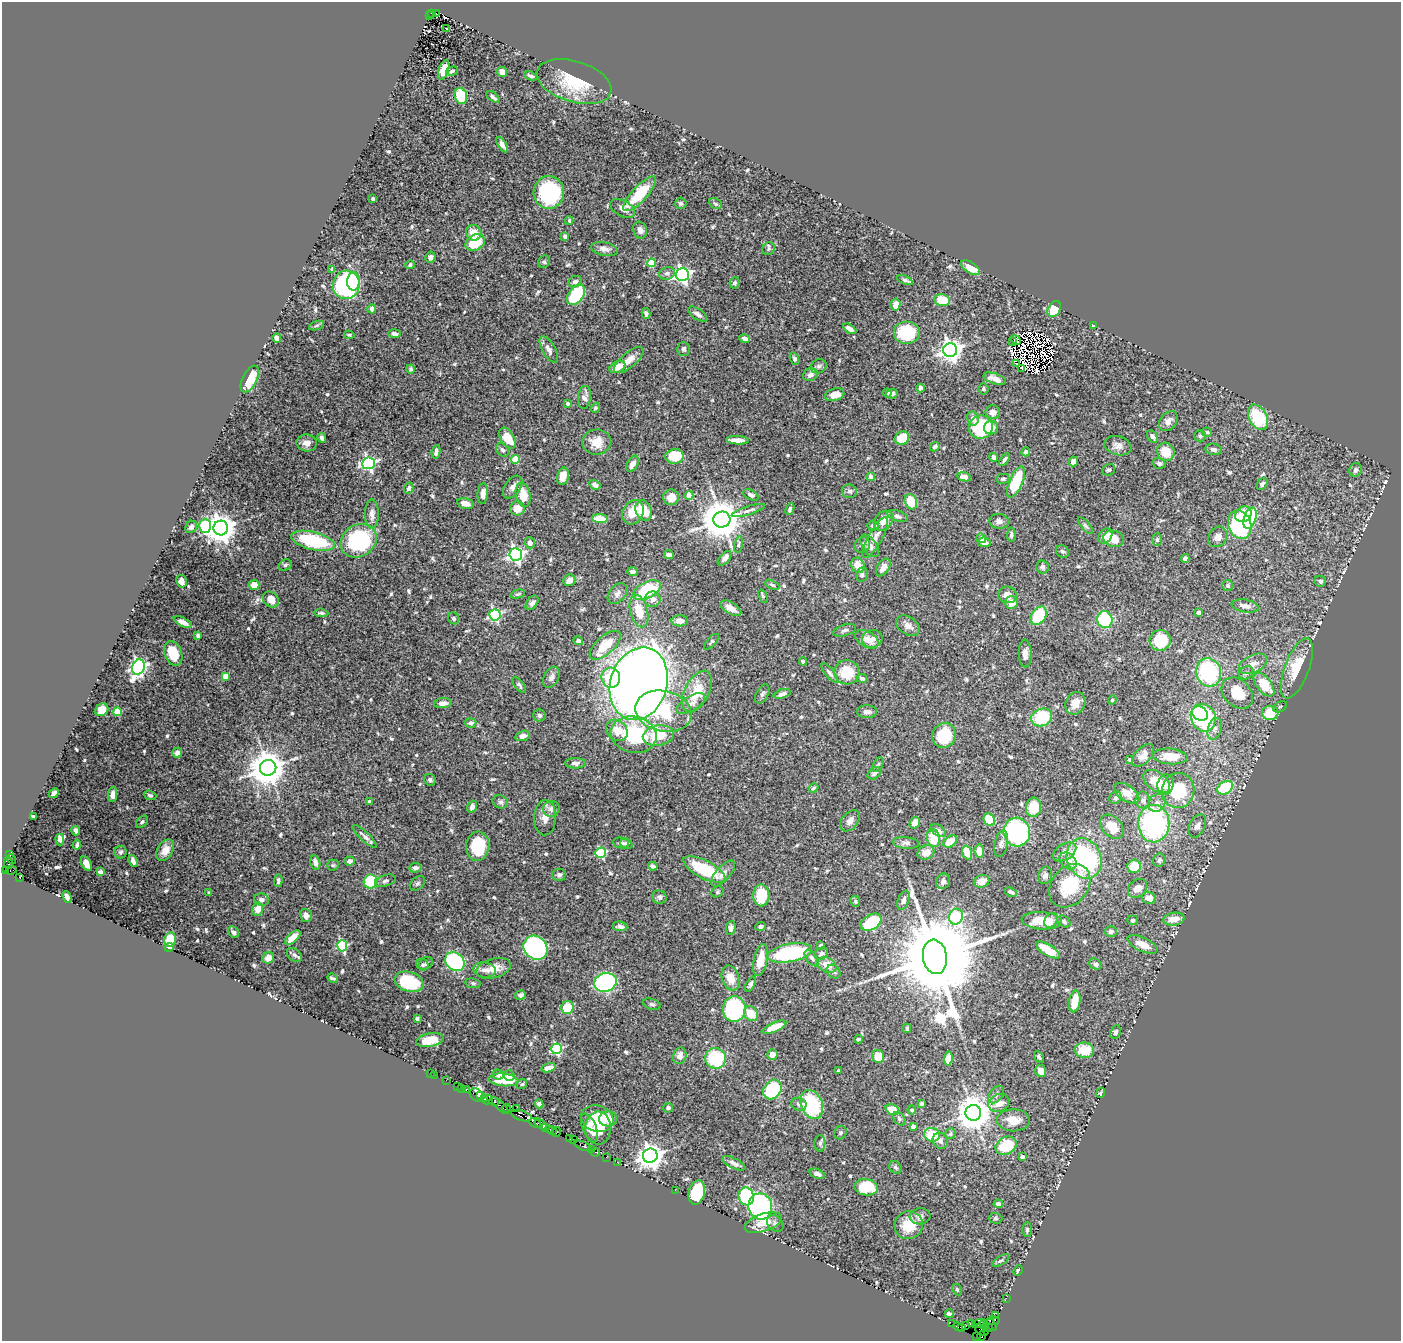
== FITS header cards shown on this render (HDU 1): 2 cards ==
NAXIS1  =                 1399
NAXIS2  =                 1339

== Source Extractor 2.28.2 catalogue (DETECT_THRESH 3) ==
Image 1399 x 1339 px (HDU 1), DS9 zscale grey, 1 PNG px = 1 image px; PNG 1403 x 1343 px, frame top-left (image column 1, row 1339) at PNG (2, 2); each listed source drawn as its Kron ellipse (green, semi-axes under 4 px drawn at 4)
Background 0.763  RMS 0.031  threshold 0.0935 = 3 sigma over >= 5 px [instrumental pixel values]
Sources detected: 676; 10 with non-positive FLUX_AUTO (blend fragments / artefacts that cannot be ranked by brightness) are neither listed nor drawn; of the other 666, the 500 brightest by FLUX_AUTO listed and drawn (166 fainter detections omitted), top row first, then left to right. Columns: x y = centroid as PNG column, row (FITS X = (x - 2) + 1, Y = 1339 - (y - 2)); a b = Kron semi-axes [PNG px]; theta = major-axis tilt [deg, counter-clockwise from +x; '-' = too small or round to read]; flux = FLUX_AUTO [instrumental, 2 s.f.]
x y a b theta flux
431 13 3 2 - 87
436 13 3 2 - 34
429 16 2 2 - 30
446 29 3 3 - 8.7
444 70 10 5 71 41
452 71 6 4 16 4.3
502 72 5 4 - 15
531 76 7 4 -22 5.2
574 82 39 20 -17 97
461 96 8 6 -72 81
493 97 8 3 -38 5.7
502 145 8 4 -58 11
549 192 16 15 - 230
640 194 22 7 47 90
373 198 3 3 - 3.5
681 203 6 5 - 5.2
715 204 7 5 -27 3.7
623 208 13 8 -29 14
569 220 4 3 - 3.6
640 230 8 6 -73 9.6
474 233 8 7 - 28
565 236 4 4 - 7.1
475 242 10 7 32 68
604 249 13 6 -11 12
769 249 7 6 - 4.6
430 257 5 5 - 5.8
544 262 6 5 - 4
651 263 4 4 - 73
410 265 5 4 - 4.3
970 268 11 5 -34 42
332 269 4 3 - 3.3
667 273 8 6 15 6.9
682 275 6 6 - 630
905 280 8 4 -21 4.5
353 282 9 6 89 85
575 282 7 5 24 6.6
734 283 6 5 - 5.4
346 285 14 13 - 340
576 295 11 7 53 120
942 300 8 6 -11 47
896 304 6 4 81 21
372 309 5 4 - 8.2
1054 309 8 6 60 55
646 313 5 4 - 5
698 314 11 5 -34 9
316 325 8 3 19 3.6
1093 325 3 3 - 4.6
850 329 7 4 -32 10
907 332 13 11 0 100
394 334 6 4 -8 9.1
349 335 5 4 - 3.7
277 338 4 4 - 10
745 339 5 4 - 7.5
1016 340 5 3 - 3.3
1013 342 3 2 - 4.5
549 349 15 6 -61 12
683 349 7 6 - 5.8
950 350 7 7 - 1600
794 359 6 4 -65 4.9
629 360 18 7 40 23
1016 364 3 2 - 4.6
819 366 8 7 - 6.9
617 367 8 5 25 25
1021 368 4 2 - 4
411 369 4 4 - 4.2
810 375 7 6 - 8.7
250 379 14 7 64 66
995 379 12 5 -18 19
921 388 4 4 - 11
983 389 5 5 - 4.7
887 393 4 4 - 5.6
892 394 6 5 - 6.2
835 395 10 6 15 21
584 397 11 6 83 12
567 404 4 3 - 4.4
595 408 5 4 - 3.5
993 412 7 7 - 13
1258 417 13 9 -61 120
973 418 7 6 - 11
1168 421 11 8 49 11
981 427 12 11 - 160
991 428 7 7 - 19
1207 432 5 4 - 5.2
1152 436 7 5 -53 8
1200 436 5 5 - 5.1
322 438 5 4 - 6.5
507 438 11 7 -58 42
902 438 7 6 - 44
737 440 11 4 -2 17
597 442 14 12 6 30
307 443 10 8 -5 13
1118 446 14 9 -15 12
935 447 5 4 - 4.5
1214 449 8 5 -9 8.6
502 450 7 5 -47 6.2
436 452 7 3 81 6.1
1026 452 4 4 - 6.8
1166 452 9 8 - 41
675 456 9 7 5 52
994 457 5 4 - 7.1
516 459 4 4 - 63
1004 459 7 3 57 4.5
1073 461 5 4 - 12
369 463 6 6 - 450
1159 463 6 5 - 5.2
633 464 9 5 61 15
1109 470 7 5 29 3.8
1356 470 7 6 - 7.2
563 476 9 6 77 26
871 477 4 4 - 8.2
964 477 7 4 -14 9.5
1003 479 6 5 - 4.8
1016 482 17 6 67 94
1262 484 6 5 - 5.6
595 485 6 4 -31 9.9
513 487 13 8 55 12
409 488 6 4 71 5.6
849 491 7 6 - 7
483 493 10 5 85 12
523 495 12 7 -78 44
689 495 4 4 - 47
751 495 8 5 -26 6.6
671 497 8 8 - 23
911 502 8 6 -69 44
465 503 8 5 -13 13
517 509 7 7 - 30
790 509 6 4 66 4.4
644 510 11 8 -67 50
748 511 17 4 18 7.9
633 512 13 10 65 41
372 514 15 7 90 12
1243 514 9 7 37 58
898 516 10 5 -17 6.3
1250 518 11 6 71 92
600 519 8 4 -2 44
722 520 8 8 - 6600
884 521 11 8 50 23
999 521 9 7 -6 8.4
1085 525 10 4 -50 4.1
1240 525 14 11 -71 260
205 526 7 6 - 140
873 526 6 5 - 8
191 527 6 5 - 9
221 528 7 7 - 3200
1011 535 7 4 85 4.9
1105 536 8 6 53 14
875 537 23 7 61 19
1218 537 11 9 55 13
981 538 5 4 - 16
1114 539 10 8 -19 34
1157 539 6 5 - 4.8
313 541 22 9 -14 170
359 541 19 16 33 250
984 542 6 4 -7 10
530 543 5 5 - 8.7
738 544 8 4 80 4.2
862 545 8 7 - 7.5
870 546 13 7 -55 14
1062 551 7 6 - 4.3
516 554 6 6 - 640
669 555 5 4 - 9.2
725 558 9 5 48 8.8
1185 558 4 4 - 8.5
285 565 7 5 29 3.9
858 565 8 6 -62 24
883 567 10 6 56 14
1042 567 6 6 - 5.7
633 572 5 4 - 7.4
862 575 7 5 80 6
569 580 6 5 - 15
181 581 6 5 - 10
1320 581 6 5 - 5.8
254 585 5 5 - 21
772 585 7 4 -26 4.2
1228 585 5 5 - 5.7
647 590 15 8 26 110
617 593 12 8 52 10
518 594 7 4 15 4.3
1007 595 9 8 - 17
763 596 7 4 -68 3.6
271 599 9 7 -43 20
653 599 8 7 - 11
1011 602 6 6 - 22
532 603 8 5 52 7.6
1245 606 14 6 -10 13
731 608 12 5 -31 16
639 611 17 8 -75 45
1198 612 4 3 - 4.7
321 613 7 4 -5 4
495 615 5 5 - 280
1039 616 10 7 55 110
454 618 6 5 - 4.6
1105 620 8 7 - 140
680 621 8 5 0 16
183 622 10 4 -27 10
908 626 13 9 -32 12
845 630 12 5 17 6.6
198 636 3 3 - 4.1
867 639 13 7 -30 21
872 639 10 8 13 14
1160 640 10 10 - 86
578 641 5 4 - 5
711 642 10 4 47 4.1
605 645 19 9 41 50
173 653 13 8 -69 48
1025 654 14 6 -89 11
803 661 4 3 - 3.6
1253 664 15 8 26 18
138 667 8 6 63 690
1297 668 32 12 69 70
847 672 12 12 - 55
1209 672 14 12 -73 210
830 673 12 4 -51 6.6
1246 673 8 6 36 6.7
226 676 4 4 - 35
551 677 11 7 62 9.9
611 678 10 9 - 81
862 678 5 4 - 4.7
639 684 37 28 73 2700
1264 684 14 7 -52 61
519 685 9 4 -51 4.7
697 691 22 12 62 56
1237 693 18 13 -45 52
762 694 10 6 61 5.6
782 694 8 4 17 10
1112 700 4 4 - 3.5
443 703 9 5 6 12
1075 703 12 9 62 24
691 704 16 7 31 12
1280 707 7 5 29 3.6
102 710 7 6 - 28
663 711 28 20 -12 130
118 712 4 4 - 72
867 712 10 6 0 11
1200 713 8 6 -27 110
1270 713 8 7 - 54
539 715 6 6 - 5.9
1042 717 11 8 19 100
1203 718 14 12 -69 250
471 723 6 5 - 7.1
1215 729 11 6 72 10
617 730 12 9 -41 27
634 735 23 18 -12 170
944 735 12 11 - 100
523 736 7 5 15 10
658 736 15 10 9 58
177 753 5 4 - 8.4
1143 755 14 7 47 19
1170 756 17 8 -5 43
1130 760 3 3 - 3.7
575 763 10 5 -1 8.2
878 764 7 5 61 4.6
268 768 8 8 - 4900
874 773 7 5 41 7.7
430 780 6 5 - 4.6
1156 781 15 9 -35 52
1165 785 10 8 77 15
813 788 5 4 - 3.5
1225 788 8 6 33 98
1178 790 17 16 - 110
54 793 5 3 - 7
1127 793 14 8 -34 19
112 794 7 4 84 9.5
150 795 6 4 -20 4.3
1115 798 7 6 - 4.8
1143 800 8 7 - 8.1
369 801 4 4 - 6.7
500 802 8 6 -22 5.9
1157 803 9 8 - 11
472 807 6 4 69 8.9
1034 807 10 7 82 61
551 809 8 8 - 11
33 817 3 3 - 4.8
545 818 17 11 87 20
989 820 6 5 - 56
850 821 12 8 50 13
142 822 7 5 46 4.3
915 823 6 4 58 18
1154 823 19 15 -90 350
1197 826 12 7 64 11
1112 827 14 9 -47 33
76 831 5 3 - 5.2
938 831 8 5 -37 12
1017 832 14 13 - 240
365 836 16 4 -43 8.8
933 838 9 6 -77 53
60 839 6 4 -88 7.3
950 841 8 5 37 33
621 843 8 5 -6 7.4
906 843 13 5 -4 8
626 844 6 5 - 7.2
1001 844 13 6 78 8.5
77 845 5 3 - 4.8
478 846 14 11 84 97
165 850 11 7 62 19
979 851 6 4 -83 21
121 852 6 6 - 3.9
926 852 8 7 - 24
1065 852 13 8 31 14
601 853 5 5 - 170
967 853 7 4 -74 55
10 855 3 3 - 42
1084 858 20 17 -68 290
11 859 5 3 - 170
1159 860 7 6 - 5.7
133 861 6 3 -67 7.6
350 861 5 4 - 9.6
1068 861 9 7 -44 17
8 863 6 3 -76 390
315 863 7 5 -76 10
86 864 8 4 -62 11
333 865 5 5 - 3.3
653 866 5 3 - 7
1134 866 7 6 - 52
415 868 6 5 - 7.4
704 869 23 9 -27 120
11 870 6 3 11 230
6 871 3 3 - 210
100 872 4 4 - 5.5
723 873 16 7 48 15
559 875 6 6 - 6
1045 875 9 6 76 7.9
20 877 4 3 - 1800
278 881 6 3 86 4.7
370 881 7 6 - 110
385 881 11 5 16 6.2
943 881 8 7 - 6.9
982 881 8 6 22 20
417 883 8 6 39 4.9
1070 886 24 18 51 90
1138 888 10 8 43 17
717 892 6 5 - 3.6
1011 892 6 3 -25 6.4
209 893 4 3 - 3.7
761 895 11 8 90 70
67 897 6 4 -67 6.9
659 897 7 6 - 5.3
1149 898 7 6 - 21
262 900 7 6 - 8.8
904 900 10 5 70 6.8
855 901 6 4 -62 3.9
258 909 7 5 74 24
306 916 7 6 - 11
956 917 8 7 - 300
1174 919 10 6 9 26
1051 920 8 6 53 7.4
1133 920 5 5 - 4.9
1042 921 20 8 -3 42
871 922 11 7 32 91
1064 922 7 5 -33 5
620 926 7 5 -7 8.3
761 926 5 4 - 6
731 928 7 5 82 7.5
233 932 6 5 - 6.2
1111 932 6 5 - 5.7
293 938 9 5 43 26
170 939 7 5 78 59
1142 944 16 7 -25 28
821 945 4 3 - 6.1
342 946 5 5 - 170
169 947 4 3 - 5.2
535 948 13 11 -45 450
1048 950 13 5 -31 56
790 953 23 9 10 230
821 953 7 5 37 5.5
294 955 8 6 -39 5.4
935 957 17 12 -81 48000
268 958 6 5 - 14
812 958 9 5 -53 6.5
760 960 16 6 77 42
455 962 10 8 -41 300
426 963 7 5 34 4.9
1096 964 6 5 - 7.2
423 965 6 5 - 4.2
827 965 10 7 -32 23
493 968 17 9 16 32
484 970 11 7 -7 12
834 972 7 6 - 6
332 978 5 3 - 4.4
731 978 13 8 -70 27
409 982 15 10 -18 120
605 982 11 9 18 320
473 983 7 5 -9 3.5
750 984 8 4 64 4.6
520 995 5 4 - 5.9
1075 1001 11 5 81 42
652 1004 9 5 -18 4.8
567 1007 6 6 - 57
734 1009 13 11 85 240
751 1014 8 6 -44 36
417 1018 4 3 - 4.5
774 1027 13 5 24 37
907 1028 4 3 - 3.4
1115 1032 7 5 66 5.3
858 1039 4 4 - 3.6
430 1040 14 6 11 42
556 1049 5 5 - 230
1084 1050 10 7 -7 55
772 1055 5 5 - 15
680 1056 8 6 75 12
878 1056 7 6 - 35
1039 1057 6 3 -58 3.4
715 1058 10 10 - 130
948 1059 7 4 84 19
549 1068 7 4 15 16
838 1071 3 3 - 4.2
1041 1071 6 5 - 17
430 1073 2 2 - 51
498 1074 6 5 - 5.5
434 1075 2 2 - 35
509 1075 5 5 - 7.4
446 1080 2 2 - 37
504 1080 15 6 -5 54
522 1084 5 5 - 3.5
457 1086 2 2 - 40
462 1088 3 2 - 74
772 1089 11 8 53 150
466 1090 3 2 - 190
1101 1093 5 3 - 4.6
477 1095 8 6 -46 230
996 1095 10 6 52 8.1
480 1096 3 3 - 240
484 1098 3 3 - 270
488 1100 5 3 - 210
494 1102 5 3 - 710
999 1103 11 8 26 22
539 1104 4 4 - 5.9
799 1104 7 6 - 7.2
812 1104 15 10 -68 140
922 1104 3 3 - 5.8
500 1106 11 3 -45 620
506 1108 4 3 - 330
668 1108 5 4 - 6.6
516 1109 2 2 - 240
892 1110 7 5 -23 35
912 1110 4 4 - 7.7
973 1113 8 8 - 4600
521 1116 11 5 -17 1100
597 1119 16 13 -18 51
608 1119 9 7 -1 30
899 1119 7 5 -53 4.3
1013 1120 16 11 -1 31
535 1123 6 3 -29 920
540 1124 7 3 -37 1300
545 1127 3 2 - 180
913 1127 4 4 - 7.4
589 1128 15 7 -67 19
598 1128 16 13 87 39
550 1129 3 2 - 180
552 1131 3 3 - 170
556 1132 5 3 - 360
840 1133 7 6 - 4.5
950 1134 6 5 - 4.2
932 1135 8 6 -20 69
570 1139 3 2 - 70
574 1140 3 3 - 300
940 1141 8 7 - 8.4
820 1143 8 5 89 5.1
582 1146 9 3 -24 420
1006 1146 11 8 30 79
591 1150 3 2 - 190
595 1152 4 2 - 170
650 1156 7 7 - 2000
606 1157 2 2 - 110
1022 1157 4 4 - 9.8
617 1162 2 2 - 71
734 1163 13 5 -26 8.7
895 1167 7 5 -45 5
817 1174 8 4 -21 10
866 1187 11 8 -8 74
675 1190 2 2 - 140
697 1193 12 8 74 95
746 1196 9 7 -76 130
998 1204 5 4 - 6.8
760 1207 13 11 -80 360
920 1216 10 8 7 10
995 1218 7 5 -1 3.4
763 1223 19 9 18 36
775 1223 9 7 -41 7.4
909 1225 14 13 - 51
1027 1230 7 5 90 4.2
1001 1261 9 4 30 4.3
1018 1270 5 3 - 4.7
957 1289 6 4 -63 3.6
1006 1298 2 2 - 64
949 1314 4 3 - 5
995 1316 3 3 - 380
993 1321 7 4 0 820
972 1323 3 2 - 160
952 1324 2 2 - 50
978 1324 6 3 13 1000
984 1325 5 3 - 550
991 1325 7 2 -61 180
966 1326 2 2 - 110
958 1327 5 2 - 190
962 1328 4 2 - 200
988 1328 5 3 - 350
982 1330 7 5 -29 660
977 1336 2 2 - 18
981 1336 5 3 - 140
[166 fainter detections neither listed nor drawn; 10 non-positive-flux detections neither listed nor drawn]